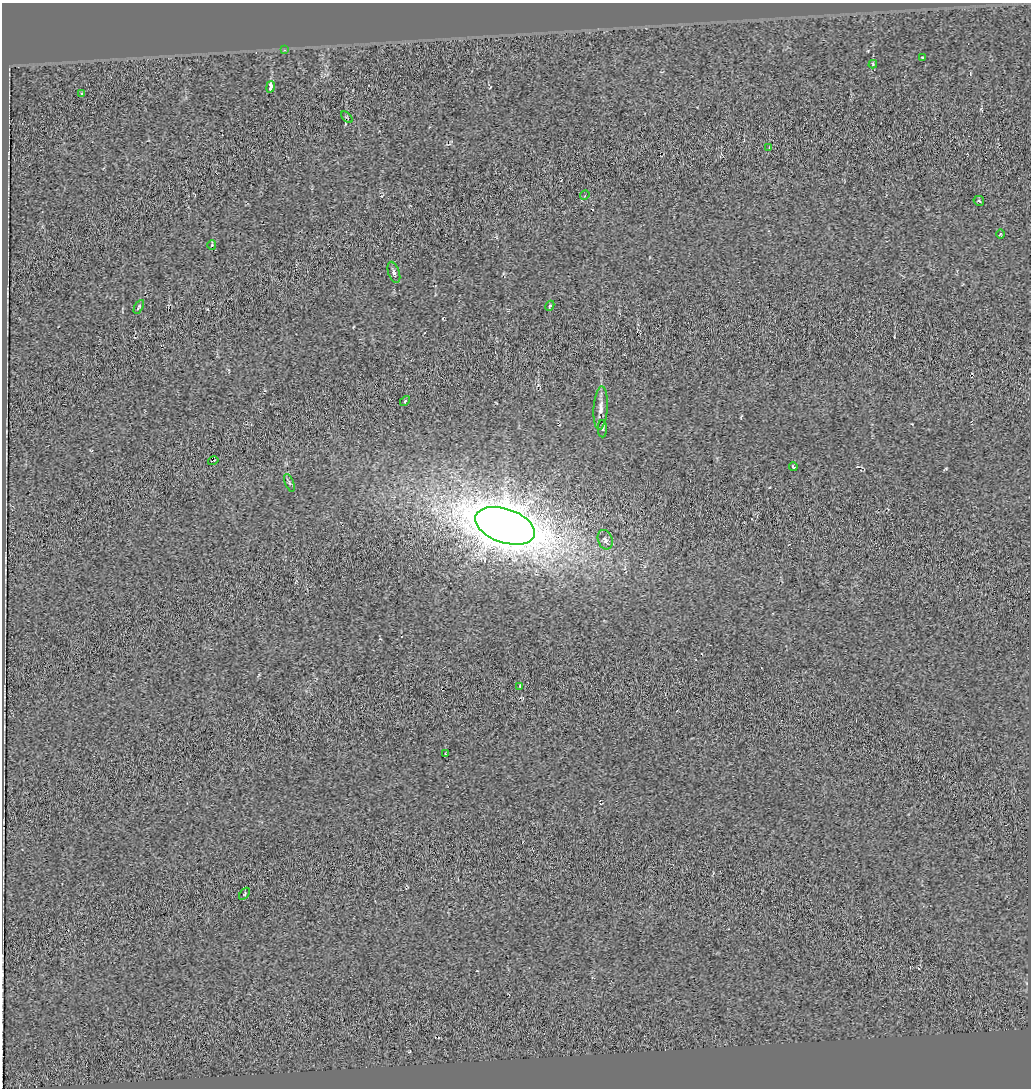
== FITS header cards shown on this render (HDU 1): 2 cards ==
NAXIS1  =                 1029
NAXIS2  =                 1086

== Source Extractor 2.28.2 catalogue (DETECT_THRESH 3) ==
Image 1029 x 1086 px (HDU 1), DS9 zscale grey, 1 PNG px = 1 image px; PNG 1033 x 1090 px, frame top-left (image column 1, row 1086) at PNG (2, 3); each listed source drawn as its Kron ellipse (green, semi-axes under 4 px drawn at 4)
Background -0.00536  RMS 0.077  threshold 0.231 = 3 sigma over >= 5 px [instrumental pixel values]
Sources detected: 25; all 25 listed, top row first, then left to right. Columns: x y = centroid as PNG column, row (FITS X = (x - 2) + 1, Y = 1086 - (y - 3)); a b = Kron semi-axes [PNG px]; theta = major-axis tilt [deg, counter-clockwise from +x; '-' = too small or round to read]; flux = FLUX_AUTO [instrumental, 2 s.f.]
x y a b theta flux
284 50 3 2 - 5.4
922 57 3 2 - 4.1
873 64 4 3 - 4.4
271 87 6 3 80 110
81 94 3 3 - 21
347 117 7 2 -44 4.8
769 147 2 2 - 3.3
585 195 5 4 - 5.5
979 201 5 4 - 7.2
1000 234 5 3 - 3.8
212 245 4 4 - 5.4
394 272 11 5 -71 18
550 306 5 4 - 7
139 307 8 3 60 6.5
405 401 6 3 47 5.6
601 408 22 7 86 38
602 429 8 4 -88 9.1
213 461 5 2 - 3.6
793 467 4 2 - 6.1
289 483 9 3 -69 8.7
505 526 31 17 -19 14000
605 540 10 7 -70 22
519 686 4 2 - 3.8
446 754 3 2 - 2.9
244 894 7 4 51 6.3